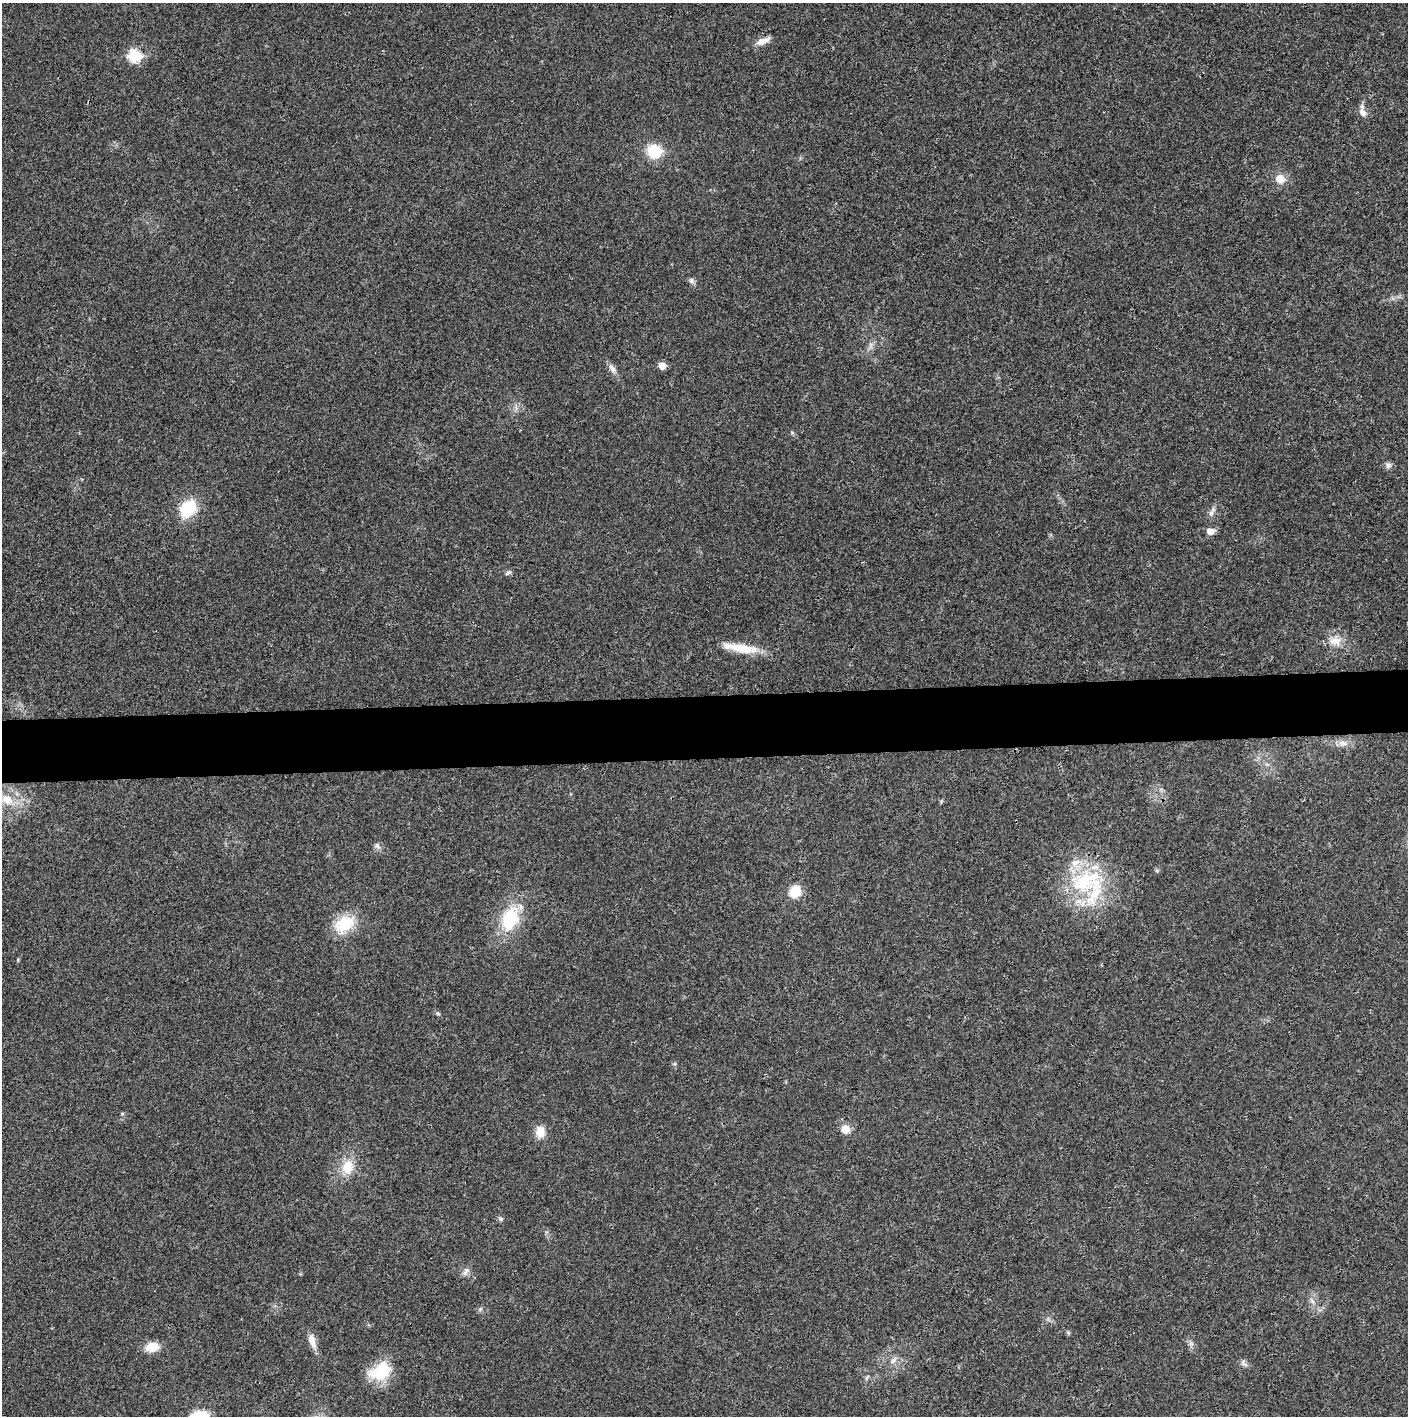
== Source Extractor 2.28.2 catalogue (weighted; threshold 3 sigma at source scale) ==
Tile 5 of 3 x 3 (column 2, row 2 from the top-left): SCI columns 1410-2815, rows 1417-2830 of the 4225 x 4245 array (HDU 1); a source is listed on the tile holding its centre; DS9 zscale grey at full resolution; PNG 1410 x 1418 px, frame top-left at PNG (2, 3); no overlay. Shown black and unused: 4% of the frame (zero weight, under 3 of 4 exposures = <1% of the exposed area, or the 3 px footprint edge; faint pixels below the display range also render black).
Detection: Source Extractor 2.28.2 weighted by HDU 2 'WHT'; one run over the whole footprint, this tile lists its part. Background 0.0197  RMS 0.0041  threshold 0.0186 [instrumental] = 3 sigma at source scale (4.5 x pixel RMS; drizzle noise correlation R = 1.50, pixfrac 1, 0.05/0.05 arcsec/px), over >= 5 px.
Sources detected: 37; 2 inside a brighter listed object's ellipse — not listed separately; the other 35 listed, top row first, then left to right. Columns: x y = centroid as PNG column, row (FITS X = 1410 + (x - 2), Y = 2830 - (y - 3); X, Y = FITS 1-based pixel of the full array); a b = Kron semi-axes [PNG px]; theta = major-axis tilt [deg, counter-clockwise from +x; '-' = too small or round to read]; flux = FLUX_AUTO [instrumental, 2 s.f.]
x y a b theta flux
763 41 20 7 22 3.2
134 56 8 7 - 24
1363 113 11 8 -56 2.6
654 151 13 12 - 14
1280 179 13 11 -8 4.3
691 280 8 6 -60 1.2
662 366 6 6 - 3.8
612 368 15 6 -55 2.1
1388 465 8 7 - 1.6
188 509 13 9 55 27
1211 513 12 6 61 1.7
1210 531 7 6 - 4
508 573 9 4 34 0.82
1335 641 17 11 4 4.6
740 648 45 10 -9 11
1343 743 12 8 -14 2.5
7 800 18 13 -26 7.9
377 846 8 6 -68 1.2
1084 882 38 32 10 35
795 891 9 8 - 12
509 919 24 15 68 23
344 924 25 18 33 14
845 1129 6 6 - 7.7
540 1132 16 12 -84 4.4
347 1167 18 13 72 8.3
501 1219 7 5 -31 0.84
466 1271 13 6 55 1.7
480 1309 6 4 71 0.63
1068 1333 6 4 73 0.53
312 1341 17 8 -73 3.8
1191 1344 7 4 -19 0.93
152 1347 14 9 8 6.8
893 1360 12 5 47 1.5
1244 1364 13 5 -46 1.3
381 1371 24 16 31 17